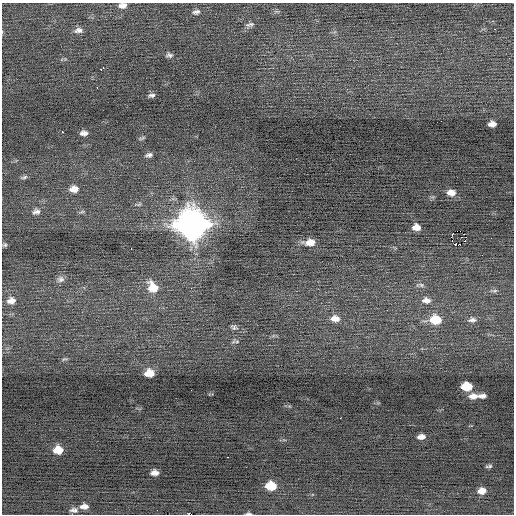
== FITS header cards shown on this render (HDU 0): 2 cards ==
NAXIS1  =                  512 / Axis length
NAXIS2  =                  512 / Axis length

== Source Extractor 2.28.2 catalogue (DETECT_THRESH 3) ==
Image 512 x 512 px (HDU 0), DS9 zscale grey, 1 PNG px = 1 image px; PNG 516 x 516 px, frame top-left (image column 1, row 512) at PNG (2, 3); no overlay
Background 0.0191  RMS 0.71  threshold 2.12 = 3 sigma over >= 5 px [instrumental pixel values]
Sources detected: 60; all 60 listed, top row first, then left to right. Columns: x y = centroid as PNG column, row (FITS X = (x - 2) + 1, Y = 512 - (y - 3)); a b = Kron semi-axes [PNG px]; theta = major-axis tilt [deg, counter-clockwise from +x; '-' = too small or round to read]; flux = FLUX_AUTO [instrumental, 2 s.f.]
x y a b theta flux
122 5 10 6 5 280
196 12 10 6 12 170
250 25 12 5 11 150
495 29 2 2 - 300
78 30 12 7 5 230
169 55 9 5 1 130
101 69 3 2 - 560
97 87 3 2 - 70
151 95 9 5 4 130
441 121 2 2 - 28
492 124 7 5 3 270
62 132 2 2 - 300
84 133 8 6 0 210
142 138 9 4 25 77
149 155 9 5 9 150
24 177 11 5 14 120
74 189 10 8 6 390
451 192 10 7 -5 340
139 204 7 4 37 84
36 212 11 8 12 230
82 212 8 4 9 82
192 224 13 12 - 73000
416 227 8 6 -3 360
460 231 2 2 - 170
451 236 3 2 - 130
491 238 2 2 - 22
465 241 3 2 - 49
309 242 14 8 3 470
455 244 3 2 - 450
5 245 6 5 - 88
458 245 2 2 - 340
131 249 3 2 - 60
482 255 2 2 - 94
60 279 11 9 15 220
421 285 12 5 -6 140
153 287 15 11 -56 870
494 291 12 5 -4 160
426 300 13 8 -3 340
11 301 11 9 14 360
335 318 12 8 -3 400
435 320 11 9 -2 1300
472 320 12 7 2 220
234 327 10 7 -21 140
237 342 6 4 1 78
64 359 8 4 17 77
149 373 8 7 - 640
466 386 8 6 0 1300
473 396 11 7 5 340
482 396 8 4 3 190
340 418 2 2 - 49
421 437 7 4 5 270
58 450 9 8 - 730
228 457 3 2 - 79
489 466 9 4 9 87
155 473 7 5 -1 280
271 486 9 7 -2 1200
482 491 8 6 7 400
84 506 10 6 1 270
74 510 11 7 0 190
249 513 7 3 -1 75
At the frame edge (FLAGS 8, measured only in part): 2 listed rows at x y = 122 5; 249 513